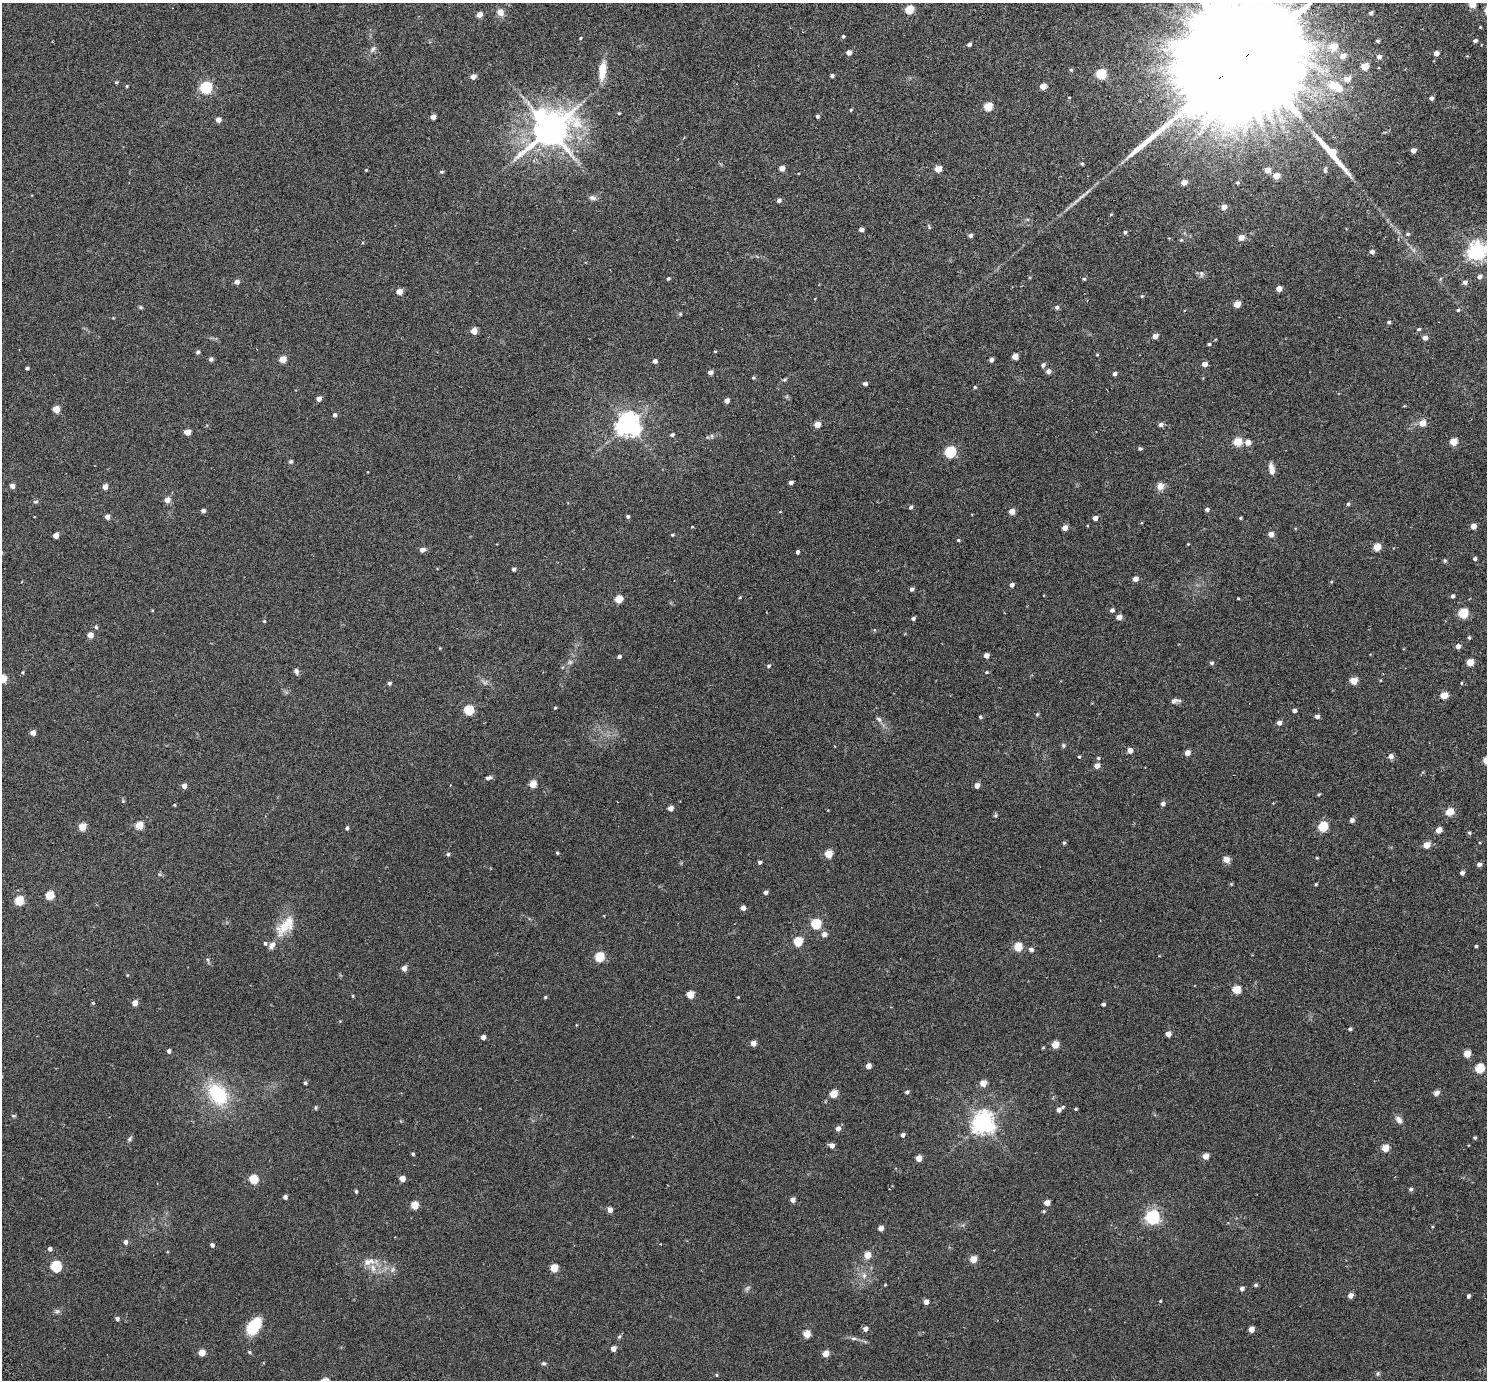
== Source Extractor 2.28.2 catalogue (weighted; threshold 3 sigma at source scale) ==
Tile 10 of 4 x 4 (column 2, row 3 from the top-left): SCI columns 1552-3036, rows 1589-2966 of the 6069 x 6069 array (HDU 1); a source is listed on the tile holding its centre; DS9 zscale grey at full resolution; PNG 1489 x 1382 px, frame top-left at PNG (2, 3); no overlay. Shown black and unused: <1% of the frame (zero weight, under 3 of 6 exposures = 3% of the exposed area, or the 3 px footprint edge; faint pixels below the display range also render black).
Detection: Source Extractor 2.28.2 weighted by HDU 2 'WHT'; one run over the whole footprint, this tile lists its part. Background 0.0263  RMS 0.0071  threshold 0.029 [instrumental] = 3 sigma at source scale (4.09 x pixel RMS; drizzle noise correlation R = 1.36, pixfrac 0.8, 0.05/0.05 arcsec/px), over >= 5 px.
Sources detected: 331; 1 too faint to see at this stretch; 1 inside a brighter object's white glare — not listed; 5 inside a brighter listed object's ellipse — not listed separately; the other 324 listed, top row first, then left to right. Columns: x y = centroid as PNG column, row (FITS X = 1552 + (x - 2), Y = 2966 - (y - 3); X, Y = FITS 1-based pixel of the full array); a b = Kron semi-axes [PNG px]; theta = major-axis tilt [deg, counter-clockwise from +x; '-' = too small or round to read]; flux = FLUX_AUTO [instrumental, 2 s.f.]
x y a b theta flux
1472 5 5 4 - 8.6
909 9 5 5 - 21
500 12 10 9 - 3.4
1371 13 4 3 - 1
479 15 4 4 - 5.2
1480 27 3 3 - 0.46
843 36 4 4 - 0.73
580 38 4 3 - 0.5
1377 41 4 3 - 0.79
1475 41 4 4 - 1.4
969 44 4 4 - 1.7
1333 47 6 6 - 10
373 49 9 6 51 1.8
849 52 5 4 - 3.1
1436 53 4 4 - 4.3
1249 54 68 23 38 64000
1343 56 6 6 - 4.5
1379 57 5 4 - 2
1364 66 5 4 - 11
602 70 22 8 84 10
1071 70 5 4 - 0.68
1101 74 5 5 - 35
473 76 4 4 - 4
832 76 4 4 - 1.2
1347 79 6 5 - 4.9
116 82 4 4 - 0.62
1333 85 12 7 13 11
127 86 4 3 - 0.56
1043 86 5 4 - 6
206 87 6 5 - 81
1431 98 4 4 - 1.6
988 106 5 5 - 17
850 110 4 3 - 0.54
619 113 3 3 - 0.56
817 116 4 4 - 1.1
433 117 4 4 - 3.5
218 120 4 4 - 3.8
550 129 12 10 33 1600
1413 150 4 4 - 3
1332 153 56 9 -50 22
1082 164 4 4 - 0.76
782 168 4 4 - 4.9
938 169 5 4 - 9
366 170 3 3 - 0.4
1267 170 4 4 - 6.4
1325 170 7 5 82 1
442 172 5 4 - 0.85
1276 176 5 4 - 8
1184 182 4 4 - 5.4
1082 196 18 4 40 3
593 198 10 6 -11 2
779 200 5 4 - 1.6
1224 207 5 4 - 4.5
1111 214 5 3 - 0.5
1027 220 5 3 - 0.71
929 227 6 3 -73 0.67
861 229 4 4 - 2.6
1125 232 5 4 - 1.1
1408 234 6 4 16 0.95
970 235 4 4 - 1.9
1241 238 5 4 - 5.7
1181 240 5 4 - 0.62
1477 251 7 6 - 240
1372 252 5 4 - 2.1
1201 274 9 5 90 1.4
1479 277 5 5 - 2
668 279 4 3 - 0.82
1084 279 4 4 - 0.68
237 282 5 4 - 2.7
1465 282 5 5 - 2.2
1279 289 4 4 - 5.9
399 291 4 4 - 6.2
1142 296 4 4 - 0.68
1237 304 5 4 - 9.1
140 307 6 4 -89 0.66
1057 307 6 5 - 1.1
1458 310 4 4 - 0.74
680 314 5 5 - 0.65
1389 322 4 4 - 1.2
1419 329 5 3 - 0.83
474 331 4 4 - 7.6
1155 336 5 4 - 3.8
1425 338 5 4 - 3.2
1209 344 4 3 - 0.87
715 351 4 3 - 0.45
198 352 5 4 - 0.96
1097 355 4 4 - 0.47
1015 356 5 4 - 5.4
211 359 4 4 - 1.9
283 359 5 4 - 9
991 360 4 4 - 1.7
655 361 4 4 - 2.2
1205 364 4 4 - 4.5
1043 365 5 4 - 1.6
27 368 3 3 - 1
1048 371 5 4 - 2.7
710 372 4 4 - 2.7
1115 374 4 4 - 1.6
753 377 4 4 - 0.68
785 380 7 3 19 0.77
865 384 4 3 - 1.6
975 387 4 4 - 0.7
319 399 4 4 - 3.1
727 400 4 4 - 3
56 409 5 5 - 9.3
334 415 5 4 - 1.4
1422 423 5 5 - 7.1
817 424 5 5 - 5.3
1161 424 5 4 - 2.1
628 425 7 7 - 490
187 432 5 4 - 5.5
672 435 5 4 - 1.2
712 436 6 4 -90 0.93
1238 442 5 5 - 18
1248 442 5 5 - 4.4
1453 442 5 4 - 14
1140 448 5 4 - 1
950 452 6 5 - 58
291 461 4 4 - 1.2
1271 469 12 6 -80 3.9
791 482 4 3 - 1.9
12 486 4 4 - 2.7
1160 486 9 8 - 3.4
105 487 4 4 - 3.7
167 500 5 5 - 4
35 502 8 4 1 0.83
1348 504 4 4 - 0.99
911 507 5 4 - 1.2
1207 509 4 4 - 1.4
203 511 4 4 - 1.8
1012 511 4 4 - 5.5
780 512 4 3 - 0.4
628 516 4 4 - 1.1
107 517 4 4 - 2.8
1095 518 4 4 - 2.7
1240 518 3 3 - 0.69
1473 526 4 4 - 4.9
692 527 3 3 - 0.56
1065 528 4 4 - 4.7
1271 534 4 4 - 4.3
56 535 4 4 - 4.3
672 535 4 3 - 0.74
958 540 4 4 - 0.61
1188 544 3 3 - 0.43
1377 547 5 4 - 14
422 550 5 4 - 2.9
797 552 4 3 - 1.5
1475 559 4 4 - 1.3
1445 560 5 4 - 0.82
514 569 4 3 - 1.3
1135 579 4 4 - 4.3
1331 582 4 3 - 0.55
1012 585 4 4 - 1.8
912 589 4 4 - 1.3
1453 596 4 4 - 1.5
740 597 4 3 - 0.55
1238 598 3 2 - 0.47
618 599 5 5 - 14
1112 610 5 4 - 1.6
1463 613 5 5 - 30
1119 617 4 4 - 4.1
913 618 4 4 - 1.3
264 621 4 4 - 0.58
96 627 5 4 - 0.73
874 630 5 3 - 0.48
90 635 4 4 - 5.2
1469 638 5 4 - 0.85
1458 646 4 4 - 3.3
986 655 4 4 - 3.2
619 656 4 3 - 1.5
570 662 7 4 45 1.4
1470 662 5 4 - 9.9
1211 663 5 4 - 1.2
769 666 5 4 - 0.87
296 671 8 5 -60 1.6
22 672 4 4 - 0.62
986 672 4 4 - 0.6
3 679 5 5 - 14
1353 681 5 4 - 12
389 683 4 4 - 1.2
1461 683 4 3 - 0.49
1444 695 5 4 - 11
1174 701 10 6 8 1.9
555 708 4 3 - 0.58
469 710 5 5 - 30
1294 711 4 4 - 1.9
1037 714 5 4 - 0.64
1317 716 4 4 - 2.1
980 717 4 4 - 0.75
879 719 9 5 -51 1.6
1279 723 4 4 - 2.6
33 733 4 4 - 3.5
1063 745 7 4 -83 0.86
1130 750 4 4 - 3.7
1187 753 5 4 - 4.2
1391 756 5 5 - 3.1
1079 757 3 3 - 0.52
1098 758 4 4 - 0.7
1097 766 5 4 - 3.7
489 778 8 5 12 1.4
533 784 5 5 - 11
977 785 5 4 - 3.2
184 786 5 4 - 3
1319 794 4 3 - 0.65
1163 804 4 4 - 2
174 805 4 3 - 0.53
670 808 4 4 - 3.4
1450 812 5 4 - 14
995 815 6 4 62 0.79
1352 820 6 5 - 1.5
139 825 5 5 - 13
82 827 5 5 - 9.8
1323 827 5 5 - 31
347 828 4 4 - 0.92
1439 830 5 4 - 5.1
1469 833 5 4 - 0.75
1064 843 5 4 - 0.74
1427 845 5 4 - 8.3
557 853 4 4 - 0.59
448 854 5 4 - 1
829 854 5 5 - 13
1317 858 4 3 - 0.47
1226 859 5 5 - 5.8
760 862 4 3 - 1.4
1479 864 5 4 - 1.9
1462 873 4 4 - 1.9
1231 884 4 4 - 0.5
1316 884 3 3 - 0.65
765 892 4 4 - 1.8
50 895 5 5 - 16
19 901 5 5 - 23
743 908 4 4 - 3
816 924 5 5 - 36
284 926 26 15 49 13
824 934 5 5 - 3.1
798 941 5 5 - 23
1476 946 4 3 - 0.82
1018 947 5 5 - 18
1031 950 5 4 - 2
599 957 5 5 - 26
404 968 5 4 - 3.5
1236 989 5 5 - 16
690 995 5 5 - 10
353 996 5 3 - 0.57
545 997 4 4 - 0.63
738 997 2 2 - 0.43
93 1003 4 4 - 0.68
135 1003 4 4 - 4.7
1103 1004 4 3 - 1.3
1350 1029 4 4 - 1.2
1168 1034 4 4 - 4.3
483 1037 4 4 - 2.7
753 1043 5 4 - 3.8
1055 1045 5 5 - 10
1043 1047 5 3 - 0.52
169 1051 4 4 - 1.7
1467 1054 5 4 - 9.4
868 1066 4 4 - 4.2
1480 1068 5 5 - 25
305 1083 4 4 - 0.99
983 1083 5 4 - 8
907 1092 5 4 - 1.3
1436 1093 8 6 27 1.9
218 1094 27 19 -51 32
833 1094 5 5 - 13
1063 1107 4 3 - 0.76
1076 1109 4 4 - 0.56
1059 1110 5 4 - 2.5
13 1116 6 4 -7 0.75
1399 1120 10 7 -49 2.4
983 1123 7 7 - 410
838 1128 5 5 - 2.6
903 1135 5 4 - 1.7
1475 1138 4 3 - 0.83
129 1139 7 5 73 1
832 1145 5 5 - 2.9
1385 1148 5 4 - 11
413 1154 3 3 - 0.87
1205 1156 5 4 - 6.1
919 1158 4 4 - 5.5
253 1179 5 5 - 21
402 1179 4 4 - 5
1411 1189 4 4 - 1.3
356 1191 4 3 - 0.89
285 1197 4 4 - 1.9
792 1200 4 4 - 3.1
1047 1203 4 4 - 5.3
415 1205 5 5 - 12
610 1210 5 4 - 3.1
1044 1211 4 4 - 0.66
1153 1217 6 6 - 140
881 1228 4 4 - 3.9
125 1242 5 5 - 1.9
212 1245 5 4 - 1.5
50 1249 5 4 - 1.4
867 1255 5 5 - 8.4
973 1259 5 4 - 9.3
369 1262 17 9 16 4.9
56 1266 6 5 - 42
554 1268 5 5 - 13
393 1269 7 6 - 1.6
864 1276 8 6 -90 2.2
885 1285 4 3 - 0.49
1256 1285 5 4 - 1.1
1242 1289 4 4 - 2
1350 1295 5 4 - 3.6
1468 1296 4 3 - 1.4
1160 1301 4 3 - 0.48
926 1302 4 4 - 3.3
57 1311 7 6 - 1.3
117 1319 4 4 - 1.4
254 1326 18 11 53 19
865 1329 5 5 - 2.3
1251 1329 4 4 - 5.1
807 1334 5 5 - 12
619 1337 5 5 - 0.78
854 1338 9 4 0 1.3
613 1348 4 4 - 3.7
249 1352 5 4 - 0.71
202 1353 5 5 - 7.2
825 1354 5 4 - 6.3
544 1363 6 5 - 0.95
1377 1373 7 4 71 0.87
716 1375 5 3 - 0.56
Overlapping masked pixels (flux is a lower limit): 1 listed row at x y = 1249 54
Isophote crosses this tile's border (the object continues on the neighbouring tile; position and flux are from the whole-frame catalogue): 4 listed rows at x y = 1472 5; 1249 54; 1477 251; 3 679